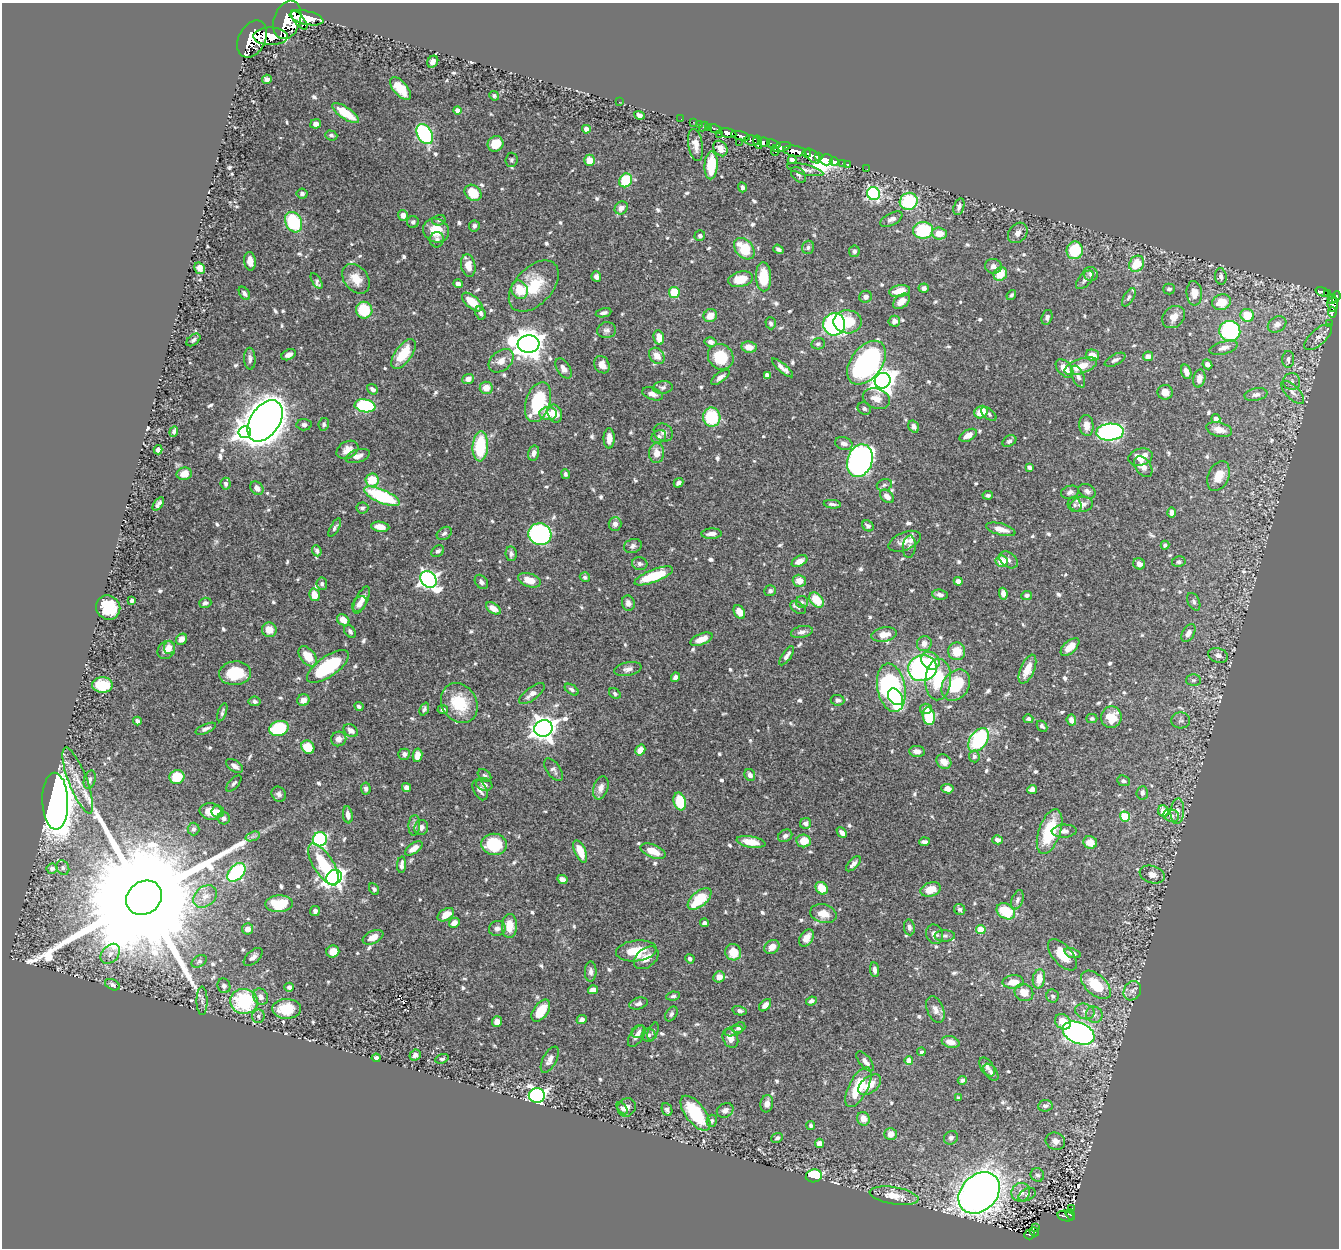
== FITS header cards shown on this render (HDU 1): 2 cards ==
NAXIS1  =                 1337
NAXIS2  =                 1246

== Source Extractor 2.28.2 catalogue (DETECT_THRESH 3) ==
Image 1337 x 1246 px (HDU 1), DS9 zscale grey, 1 PNG px = 1 image px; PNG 1341 x 1250 px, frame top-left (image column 1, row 1246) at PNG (2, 3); each listed source drawn as its Kron ellipse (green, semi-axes under 4 px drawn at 4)
Background 0.9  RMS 0.016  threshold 0.0483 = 3 sigma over >= 5 px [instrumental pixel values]
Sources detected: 753; of the 753, the 500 brightest by FLUX_AUTO listed and drawn (253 fainter detections omitted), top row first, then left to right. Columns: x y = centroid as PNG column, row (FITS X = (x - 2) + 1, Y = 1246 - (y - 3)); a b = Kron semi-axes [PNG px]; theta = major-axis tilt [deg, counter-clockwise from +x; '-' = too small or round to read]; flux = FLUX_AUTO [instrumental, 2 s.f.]
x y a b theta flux
307 18 17 6 -12 2600
287 20 20 13 71 3900
299 20 11 5 -52 1200
271 36 17 8 0 2100
252 39 20 13 62 4400
433 62 6 5 - 5.8
267 79 5 4 - 3.2
400 89 14 7 -48 23
494 96 5 4 - 2.6
619 102 2 2 - 36
458 110 4 4 - 9.1
345 113 15 6 -34 32
639 115 5 4 - 3.7
681 119 2 2 - 8.2
693 122 2 2 - 6
316 124 5 4 - 5.9
699 124 2 2 - 11
703 126 5 2 - 7.7
709 128 3 3 - 19
586 129 4 4 - 10
715 129 7 3 -23 50
728 133 8 4 -13 860
425 134 11 7 -59 160
719 134 3 2 - 13
331 135 6 5 - 2.7
740 136 9 3 -14 810
752 141 7 5 -7 160
739 142 2 2 - 5.4
758 142 7 4 -79 160
764 142 6 4 -12 630
496 144 8 7 - 24
774 144 7 3 -18 220
696 145 16 7 -80 10
781 147 10 4 13 410
720 149 8 6 -54 8.3
775 151 5 2 - 110
795 151 12 5 -9 1800
807 153 4 3 - 260
813 156 9 5 -44 800
818 156 3 3 - 290
511 160 7 6 - 2.5
589 160 5 5 - 13
792 160 4 4 - 4.6
827 160 6 5 - 1100
834 162 4 3 - 170
843 163 3 3 - 33
847 164 3 3 - 15
711 165 14 6 87 37
867 169 2 2 - 4.3
805 170 19 5 -13 5.7
798 175 9 6 -47 2.7
626 180 7 6 - 49
742 187 5 3 - 3.7
473 193 9 7 -42 31
302 194 5 5 - 3.2
874 194 6 6 - 190
909 201 9 8 - 67
959 207 9 5 74 4.7
621 208 7 6 - 6.7
403 215 5 5 - 7.8
891 219 12 6 28 5.6
439 220 7 5 16 2.4
294 222 11 8 -62 78
413 222 6 6 - 2.8
474 226 5 5 - 3.3
436 230 13 11 -29 23
923 230 10 8 5 71
939 233 7 6 - 15
1018 233 11 8 50 6.5
700 236 5 5 - 3.3
437 240 8 7 - 3.9
808 247 7 5 74 2.6
744 249 12 8 -48 35
778 249 5 4 - 3.4
1075 250 9 8 - 58
854 251 6 5 - 3.2
250 261 9 6 -82 8.3
1137 264 8 7 - 31
468 266 11 7 -78 12
993 266 8 7 - 5.4
200 268 6 5 - 8.2
1000 274 7 6 - 19
1091 274 7 7 - 4.8
1221 276 8 6 -83 4.8
596 277 5 4 - 4.2
763 277 14 7 -88 32
356 279 16 12 -53 17
740 279 12 7 12 20
1085 280 11 6 47 4.8
317 281 9 4 -58 2.5
458 284 5 4 - 4.4
534 286 30 18 46 42
924 288 5 4 - 5
1169 289 5 5 - 3.6
520 290 9 8 - 25
900 291 10 6 8 19
674 292 5 5 - 35
1322 292 7 3 -19 130
244 293 7 4 -57 3.4
1194 293 12 8 -85 13
1327 293 3 3 - 81
1011 295 5 4 - 2.5
866 297 6 6 - 5
1129 297 10 5 58 3.2
1336 297 6 4 68 280
1332 299 5 4 - 260
901 301 9 6 39 9.2
472 302 12 6 -40 24
1221 302 9 8 - 23
1333 305 7 5 -83 110
364 310 8 8 - 39
1332 312 5 4 - 21
481 313 7 5 -66 3.5
603 313 8 4 12 3.8
1247 315 7 6 - 29
710 316 7 6 - 13
1047 317 8 5 74 3.3
1174 317 12 10 44 12
894 321 6 5 - 5.1
848 322 14 11 -1 29
771 323 6 5 - 2.5
1330 323 4 2 - 3.7
834 324 11 11 - 200
1277 324 10 7 32 7.7
607 330 9 8 - 4.2
1230 331 10 10 - 160
659 337 7 5 -79 14
1318 337 17 8 41 7.9
193 340 8 5 38 2.7
710 342 6 5 - 5.2
528 344 11 9 4 1800
818 344 7 5 12 2.7
749 347 7 5 -8 11
1224 348 14 6 16 6.8
403 354 17 8 54 34
289 355 8 5 26 5.4
1092 355 7 5 -13 14
657 356 9 7 -50 11
1148 356 5 4 - 6.9
721 357 13 12 - 39
250 359 11 5 -86 3.9
1288 359 8 6 87 3.8
1115 360 11 5 27 3.5
501 361 14 10 40 9.8
866 363 25 15 53 250
1207 364 5 4 - 4.6
602 365 9 7 -60 8.6
1081 366 17 7 20 20
563 368 11 6 -57 7
782 368 13 4 -40 6.4
1065 368 11 7 -48 17
1186 372 7 5 -72 8.2
767 375 4 4 - 7.9
720 377 11 4 37 4.8
1078 377 12 5 -65 5.2
468 379 6 5 - 6
1199 379 9 6 77 7.5
883 381 8 7 - 1000
1292 382 8 8 - 4.5
663 387 10 6 6 3.8
486 388 6 6 - 13
372 389 6 4 -40 4.4
1165 392 7 7 - 8.9
1293 392 15 6 -45 6.5
653 394 11 6 -20 6.6
1256 395 11 6 10 5.2
876 399 14 10 -17 11
538 402 21 12 72 87
365 406 10 6 -9 100
864 409 7 6 - 2.9
981 412 7 6 - 20
555 413 9 7 -68 13
548 414 9 6 0 12
989 414 9 5 -40 2.5
712 417 9 9 - 59
1216 419 4 4 - 7.2
265 421 23 14 56 2900
324 424 6 5 - 2.5
304 425 7 5 -1 3.8
1086 425 10 7 -85 10
914 426 6 5 - 4.9
1219 430 13 7 -13 11
174 432 5 3 - 3.3
245 432 6 6 - 360
663 432 10 8 -32 5.5
1110 432 13 8 3 330
968 435 9 5 28 9.5
659 437 8 6 32 3.8
609 438 10 5 -90 9.5
1009 441 7 5 32 3.2
844 443 9 6 -16 6.2
480 446 15 7 87 57
158 450 4 4 - 3.8
347 450 11 8 29 8.9
534 453 8 5 76 5.6
657 453 10 7 87 10
358 456 12 6 17 7.1
1140 457 12 8 16 17
860 461 16 12 71 590
1029 467 4 4 - 4.2
1143 467 12 7 -54 7.6
184 474 7 6 - 9.8
565 474 5 4 - 2.6
1218 476 15 10 66 17
372 480 7 6 - 25
679 483 5 4 - 3.3
226 484 6 5 - 3.1
884 485 8 5 17 2.7
257 488 7 6 - 6.1
1087 491 9 6 -30 4.4
1070 492 9 6 17 3.9
988 495 5 3 - 3
382 496 19 6 -23 92
887 496 8 5 -42 8.1
158 504 8 4 55 3.6
832 504 8 3 -6 3.1
1082 504 11 7 8 8.9
1075 505 7 6 - 2.7
362 508 6 5 - 2.8
1172 513 5 4 - 4.8
615 524 7 6 - 5.6
868 526 6 5 - 3.8
380 527 9 5 -7 8.3
335 528 10 4 59 2.6
1001 529 15 5 -15 10
444 533 8 6 33 3.2
540 534 12 11 - 190
712 534 10 5 2 6.2
905 541 17 9 22 11
1165 545 4 4 - 2.7
633 546 9 7 20 3.7
909 547 11 6 85 5.3
317 551 6 4 -67 2.8
438 551 7 5 35 2.9
511 554 7 5 -82 3.4
1008 560 10 7 -38 3.8
800 561 8 5 27 8.8
1002 561 6 5 - 20
1179 562 7 5 11 3.3
640 564 8 6 -14 3.4
1139 564 6 5 - 5.3
654 576 20 6 21 49
585 577 5 4 - 3.1
428 579 9 7 -47 450
529 580 12 6 -18 17
799 581 7 6 - 11
958 581 4 4 - 6.3
481 582 8 5 -51 3.6
322 584 6 5 - 2.7
770 591 6 5 - 3.1
1003 594 6 4 -80 6.3
314 595 6 5 - 13
940 595 7 5 -9 4.7
1027 596 5 4 - 2.9
132 600 4 3 - 4.2
361 600 15 6 65 8.3
817 600 8 6 -47 27
802 602 6 6 - 2.5
1194 602 9 5 -63 3.1
205 603 6 5 - 3.4
628 603 8 6 -75 5.9
359 604 9 6 49 6.4
108 607 12 12 - 46
493 608 8 5 -34 10
798 608 8 5 -31 2.7
739 612 7 5 -59 12
343 620 6 5 - 12
269 630 7 7 - 15
350 631 7 5 -56 3.2
802 632 11 6 11 5
1188 633 10 6 58 6.6
884 635 13 7 9 12
181 639 6 5 - 7.7
702 639 12 5 22 14
924 644 8 7 - 7.3
169 647 6 5 - 5.2
1070 647 11 6 42 14
166 650 9 8 - 9.1
957 651 9 8 - 19
1218 655 10 7 -18 5.7
308 656 12 7 -50 22
787 656 11 4 56 5.4
930 661 10 8 -40 18
328 666 24 10 35 82
922 668 14 13 - 210
628 669 14 6 11 5.4
1027 669 15 7 66 16
235 673 16 11 5 41
675 677 5 4 - 3.7
938 680 21 13 86 50
1193 680 7 5 1 2.5
102 685 10 7 -1 45
956 685 17 13 54 48
891 688 24 14 -79 220
572 690 8 4 -34 3.2
615 693 6 4 -36 2.5
532 694 15 6 37 8.3
895 697 9 6 -54 52
303 700 6 5 - 6.8
837 700 7 5 -6 3.7
255 701 6 5 - 2.8
459 703 21 17 -57 45
359 707 5 4 - 3.1
424 709 7 4 68 2.7
443 709 5 4 - 3.7
926 709 6 5 - 6.4
222 712 9 3 71 2.5
929 716 9 6 -81 45
1111 717 11 10 - 25
1092 718 5 4 - 2.7
1028 719 5 4 - 2.5
1071 720 5 4 - 9.7
1181 720 9 8 - 3.8
137 721 4 3 - 3.6
1042 726 6 4 -46 2.9
279 728 10 7 16 80
543 728 9 8 - 1100
206 729 11 4 23 4.2
351 731 8 5 -33 5.3
339 739 7 7 - 6.1
979 740 13 8 54 97
308 747 7 6 - 24
640 750 6 4 56 10
917 751 8 5 -2 6.3
404 754 6 5 - 4.1
417 755 7 4 80 10
974 756 6 5 - 2.8
944 762 8 6 -39 9.6
235 766 9 5 -35 5.2
554 770 13 7 -54 4.2
484 775 7 5 -36 2.7
750 775 6 5 - 5.1
177 777 7 7 - 28
90 780 9 5 73 3.6
78 781 35 9 -69 22
1124 781 6 5 - 3.2
234 783 10 5 48 2.6
484 785 8 6 -19 4.9
406 788 4 4 - 6.7
601 788 12 7 71 6.7
366 789 6 5 - 3.4
947 789 6 4 -8 6.6
1032 789 5 4 - 6.7
480 790 11 6 -64 4.8
1142 793 7 5 84 4
279 794 8 6 -57 3.8
55 801 28 13 -88 1600
680 802 9 6 -75 35
211 811 11 8 -9 16
218 811 6 6 - 3
1164 811 6 5 - 16
1177 811 13 6 86 7.3
348 815 8 5 -81 6.4
1171 816 8 6 -17 4.6
1125 817 5 5 - 57
224 818 6 6 - 3.9
805 823 5 5 - 4.5
414 825 10 5 86 3.4
421 827 7 6 - 5.1
193 829 6 6 - 2.7
1064 831 12 6 3 4.9
1050 832 23 11 71 56
842 833 6 4 -45 4.4
253 836 7 4 19 3.2
785 836 7 6 - 4
320 839 7 7 - 160
997 840 5 4 - 5.3
804 841 7 6 - 18
751 842 14 5 -10 16
924 842 5 3 - 3.7
1090 842 7 6 - 14
494 844 13 10 -6 48
414 848 10 5 36 7.8
653 851 13 6 -22 16
580 852 12 5 -67 21
323 864 24 10 -58 51
853 864 9 4 45 4.5
402 865 8 4 86 4.1
63 868 8 6 -60 2.7
52 869 5 5 - 4.6
236 872 11 7 47 120
1152 874 13 8 -19 8.1
334 877 8 7 - 550
562 879 5 4 - 6.3
822 888 7 5 -52 23
374 889 6 4 -59 2.5
931 889 10 7 19 19
205 896 13 10 40 9.9
144 898 19 16 37 85000
700 899 14 7 40 43
1017 900 10 5 71 3.6
279 904 14 8 4 46
960 909 6 5 - 2.9
315 911 5 5 - 4.1
1006 911 10 7 -32 39
823 914 13 9 -14 16
446 915 9 5 32 15
454 923 5 4 - 8.7
704 923 4 4 - 3.6
509 926 12 7 88 20
909 927 8 5 -82 3.2
497 928 8 7 - 4.2
248 929 5 5 - 9
981 930 4 4 - 34
934 934 10 8 -71 6.3
945 936 10 5 1 4
373 937 11 6 25 8.7
806 938 9 6 57 11
772 947 8 6 36 11
333 951 6 6 - 13
636 951 20 10 6 31
733 952 8 8 - 21
1073 953 8 4 -19 5.5
110 954 11 8 47 7.7
1062 955 19 9 -49 25
253 957 11 6 43 5.5
646 958 14 9 39 11
690 959 4 4 - 3.1
199 961 8 5 30 2.7
874 970 7 4 -81 4.6
591 972 10 6 89 4.2
719 977 6 5 - 8.1
1039 979 9 6 80 17
1013 982 11 6 4 15
112 985 8 5 -26 3
1096 985 18 10 -42 40
224 986 7 6 - 4.2
289 987 4 4 - 3.2
593 990 5 4 - 8.9
1132 991 10 8 62 5.4
1024 992 9 8 - 15
673 996 7 4 7 2.6
1053 996 7 6 - 3.3
261 997 8 7 - 5.9
202 1001 14 5 -89 4.7
244 1001 14 12 -6 91
811 1001 5 4 - 4.8
639 1003 9 5 16 4.4
765 1005 7 4 46 7.1
287 1009 14 10 1 31
935 1010 14 8 -69 7.1
541 1011 12 7 54 29
740 1011 7 4 -12 3.1
1085 1011 10 7 -21 5.9
671 1014 8 5 58 2.7
1094 1015 8 8 - 5.1
258 1016 6 6 - 2.9
582 1020 5 4 - 4.1
497 1022 5 5 - 7.6
1063 1022 8 7 - 18
739 1028 7 5 23 3.9
733 1031 9 5 16 2.8
639 1032 7 6 - 3.5
653 1032 9 5 69 2.7
1079 1033 17 10 -22 470
649 1035 7 6 - 3.2
636 1036 12 6 55 6.5
730 1038 10 7 -63 8.2
951 1042 9 5 -15 8.6
921 1052 4 4 - 2.5
415 1055 6 5 - 4.3
376 1058 4 4 - 3.2
442 1059 7 4 18 2.7
550 1060 14 6 62 6.3
865 1061 12 5 -51 5.8
909 1061 4 4 - 16
987 1067 10 6 -59 4.2
991 1072 10 5 -53 3.5
962 1080 4 3 - 3
870 1085 13 8 39 15
858 1087 22 9 62 44
537 1095 8 7 - 330
958 1098 4 3 - 2.5
767 1104 9 6 78 7.4
1045 1106 7 5 7 4.1
627 1107 9 9 - 6.6
622 1108 7 4 -50 2.7
667 1110 7 5 -66 3.4
725 1110 9 7 31 4.5
695 1113 21 10 -53 55
863 1119 7 6 - 11
712 1121 6 5 - 2.6
811 1126 4 4 - 2.6
891 1134 6 6 - 9.6
777 1138 6 4 24 2.5
951 1138 7 6 - 3.5
1055 1141 10 8 -24 6.2
819 1143 4 4 - 7.1
1037 1175 7 6 - 3.5
814 1176 8 6 10 88
1021 1192 10 9 - 9.1
979 1193 23 17 46 1400
1027 1195 9 6 29 3
894 1196 25 8 -9 19
1072 1209 3 2 - 7.4
1070 1215 6 3 -55 68
1066 1216 8 5 -15 47
1035 1227 4 2 - 7.7
1034 1232 5 3 - 27
1029 1234 5 5 - 46
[253 fainter detections neither listed nor drawn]